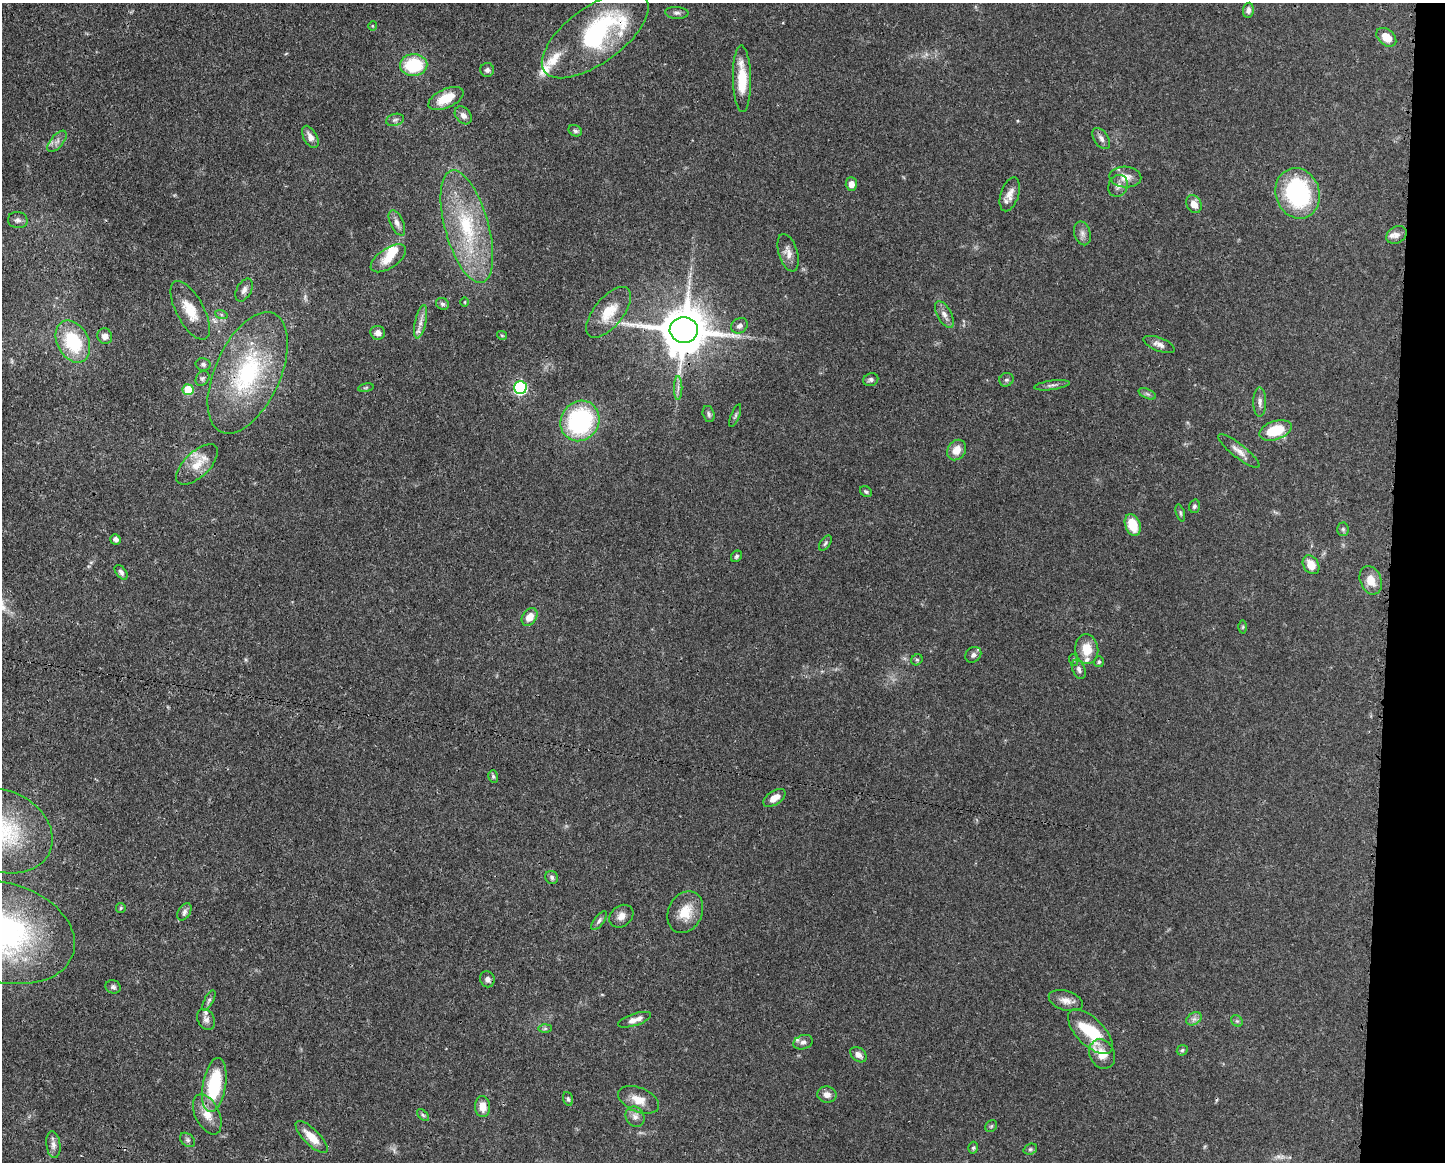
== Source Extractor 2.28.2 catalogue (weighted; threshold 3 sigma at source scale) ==
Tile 6 of 3 x 4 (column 3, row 2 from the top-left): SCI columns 3006-4448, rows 2322-3481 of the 4679 x 4643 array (HDU 1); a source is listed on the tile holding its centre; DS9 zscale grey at full resolution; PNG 1447 x 1164 px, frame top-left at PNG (2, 3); each listed source drawn as its Kron ellipse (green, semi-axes under 4 px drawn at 4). Shown black and unused: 4% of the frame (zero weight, under 3 of 4 exposures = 1% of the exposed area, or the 3 px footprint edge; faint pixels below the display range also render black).
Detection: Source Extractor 2.28.2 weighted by HDU 2 'WHT'; one run over the whole footprint, this tile lists its part. Background 0.0565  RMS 0.0033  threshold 0.0147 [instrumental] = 3 sigma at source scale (4.5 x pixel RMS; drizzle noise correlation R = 1.50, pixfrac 1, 0.05/0.05 arcsec/px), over >= 5 px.
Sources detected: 130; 1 inside a brighter object's white glare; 1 cosmic-ray / hot-pixel residue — neither listed nor drawn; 9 inside a brighter listed object's ellipse — not listed separately; the other 119 listed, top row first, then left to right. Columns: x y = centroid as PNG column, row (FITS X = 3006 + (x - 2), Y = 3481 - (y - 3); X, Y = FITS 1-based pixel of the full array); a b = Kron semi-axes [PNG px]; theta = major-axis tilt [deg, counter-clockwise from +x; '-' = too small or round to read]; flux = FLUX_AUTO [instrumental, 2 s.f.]
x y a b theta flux
1248 10 7 5 80 1.3
677 13 12 6 -4 1.1
372 26 5 3 - 0.31
595 35 63 28 36 48
1386 37 11 7 -41 4.8
414 65 14 11 2 17
487 70 7 7 - 0.95
742 79 33 9 -89 11
446 98 19 9 25 6.7
463 115 10 7 -48 1.5
395 120 9 6 15 0.96
575 131 7 5 -28 0.74
310 137 12 6 -60 2.1
1101 138 12 7 -57 1.4
57 141 13 6 49 1.6
1125 177 16 10 -4 3.3
851 184 6 5 - 2.5
1118 186 11 9 64 1.7
1298 193 26 22 -71 40
1010 194 18 9 72 2.9
1194 204 9 7 -62 3.2
18 220 10 8 -10 1.3
397 223 13 6 -65 1.7
467 227 58 22 -74 28
1082 233 12 8 -74 1.6
1396 235 11 8 31 1.8
788 253 19 9 -73 2.7
388 258 20 10 34 4.8
244 290 12 7 62 1.6
465 302 5 3 - 0.28
442 304 7 5 -32 0.84
190 310 32 13 -62 7.2
609 312 30 14 51 8
221 314 6 4 -20 0.59
944 314 15 7 -62 2
421 322 17 5 78 2.2
739 326 9 7 32 1.2
684 330 14 13 - 1600
378 333 7 7 - 1.5
502 335 5 4 - 0.35
105 336 8 7 - 1.8
73 342 22 15 -63 20
1159 344 17 6 -21 1.8
203 364 7 6 - 0.79
248 373 65 32 66 40
202 378 8 6 52 0.83
871 380 8 6 22 0.89
1006 380 7 6 - 0.85
1052 385 18 4 8 1.2
366 388 8 4 10 0.45
520 388 6 6 - 45
678 388 12 2 90 0.93
188 390 5 5 - 12
1147 394 9 4 -23 0.8
1260 402 14 6 90 1.5
709 414 8 5 -76 0.85
735 416 12 4 68 0.73
580 421 21 19 55 41
1275 430 16 9 18 11
957 450 11 8 55 3.9
1239 451 25 7 -38 2.6
197 464 26 12 44 6.3
866 492 6 5 - 0.6
1194 506 6 5 - 0.74
1180 513 9 4 -72 0.59
1133 525 11 7 -69 7.1
1343 529 6 5 - 0.66
115 539 5 5 - 1.2
825 543 9 5 54 0.68
736 556 6 5 - 0.62
1311 565 10 7 -57 4.7
121 572 8 5 -53 1
1371 580 15 10 -69 4.5
529 617 9 7 54 3.5
1243 627 6 4 89 0.46
1087 649 15 11 -84 6.1
973 655 9 7 44 1.3
917 660 6 5 - 0.52
1074 660 6 3 -70 0.37
1099 662 5 5 - 0.54
1079 669 10 6 -65 1.1
493 776 6 5 - 0.58
774 798 12 6 33 2.9
2 831 52 40 -24 31
552 877 7 6 - 0.86
121 908 5 4 - 0.41
184 912 9 6 60 1.2
685 912 22 17 63 7.2
621 916 13 10 39 2.3
599 921 11 5 52 0.93
3 932 73 49 -17 89
487 979 8 7 - 1.3
113 987 7 6 - 0.88
209 1000 11 4 63 0.94
1066 1001 17 9 -17 2.7
206 1019 11 8 -61 1.5
1194 1019 8 6 30 1.2
634 1020 17 6 18 2.5
1237 1021 6 5 - 0.61
545 1028 6 4 1 0.6
1090 1032 28 13 -45 16
803 1042 10 7 19 1.2
1182 1050 6 5 - 0.51
1102 1054 15 12 -62 4.6
858 1055 9 6 -40 1.6
214 1085 27 11 80 22
827 1095 9 8 - 2.1
568 1099 7 4 -75 0.66
639 1100 21 12 -22 4.6
483 1107 10 7 -88 3.8
207 1114 21 12 -64 4.7
423 1115 7 4 -44 0.57
635 1117 10 9 - 2
991 1126 6 5 - 0.55
312 1137 21 8 -45 5.5
187 1140 8 6 -41 0.82
53 1145 13 7 -83 1.9
973 1148 6 5 - 0.62
1030 1149 7 5 21 0.57
Overlapping masked pixels (flux is a lower limit): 3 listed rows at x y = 595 35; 684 330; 248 373
Isophote crosses this tile's border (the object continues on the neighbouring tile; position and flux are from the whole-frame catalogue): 2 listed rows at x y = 2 831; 3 932